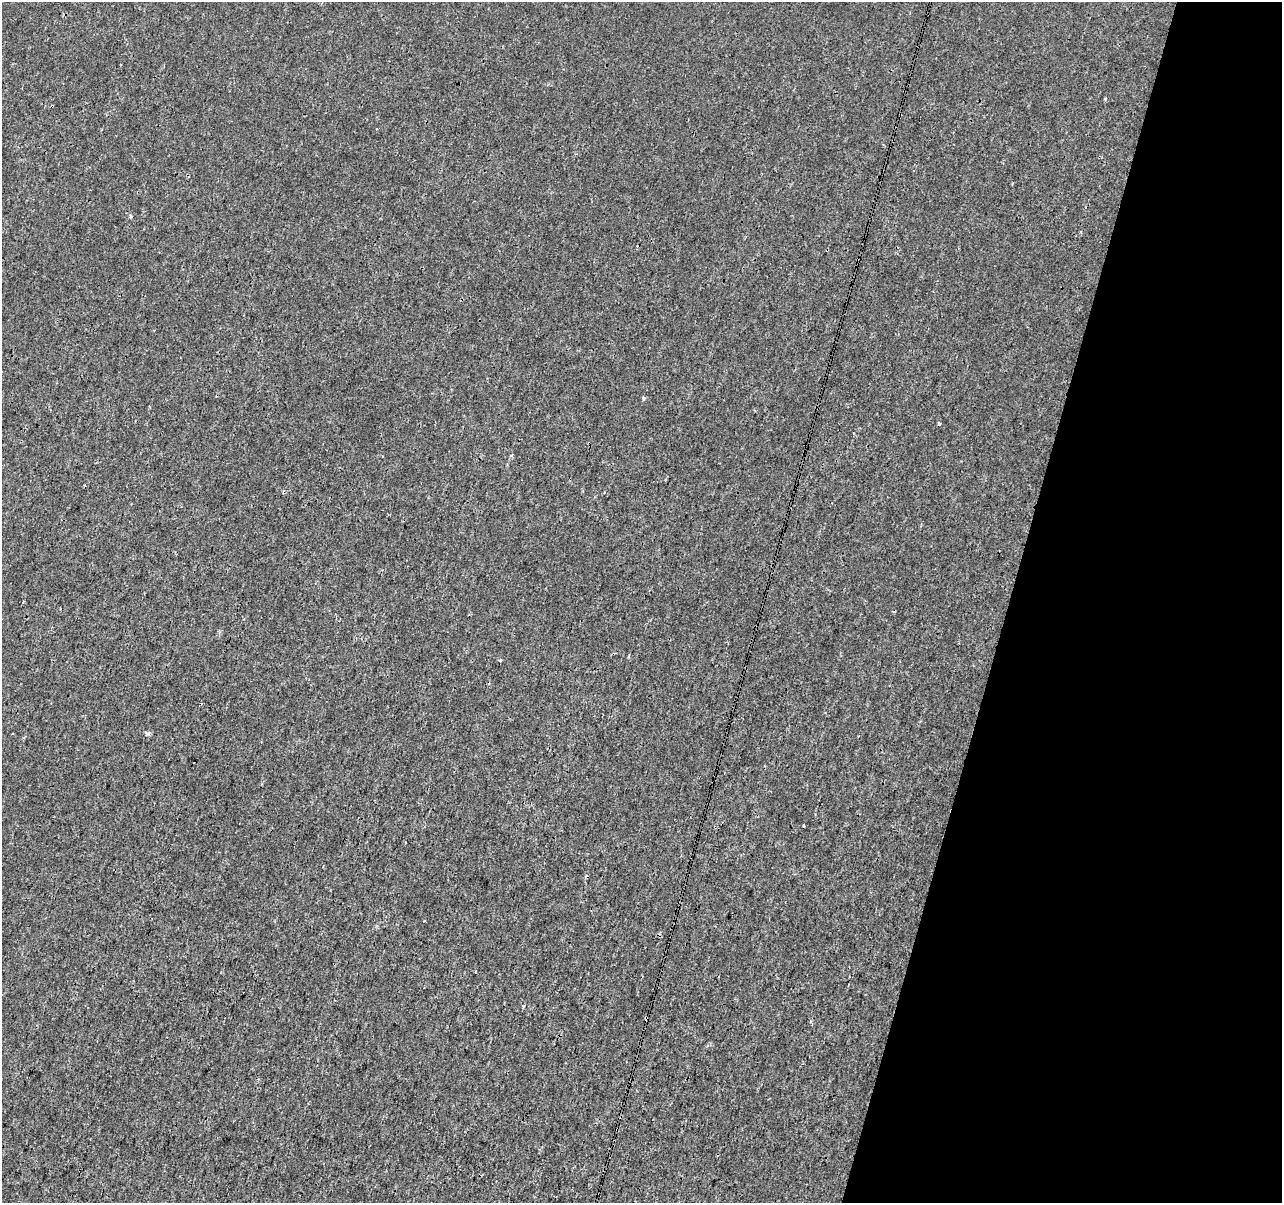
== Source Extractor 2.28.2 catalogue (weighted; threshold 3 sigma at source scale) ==
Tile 8 of 4 x 4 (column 4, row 2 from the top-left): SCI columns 3846-5125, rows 2687-3887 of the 5125 x 5312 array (HDU 1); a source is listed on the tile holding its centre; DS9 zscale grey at full resolution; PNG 1284 x 1205 px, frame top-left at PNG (2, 2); no overlay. Shown black and unused: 21% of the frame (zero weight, under 3 of 4 exposures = <1% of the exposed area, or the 3 px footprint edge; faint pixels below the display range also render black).
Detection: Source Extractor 2.28.2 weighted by HDU 2 'WHT'; one run over the whole footprint, this tile lists its part. Background 5.92e-05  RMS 0.0014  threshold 0.00628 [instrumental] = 3 sigma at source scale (4.5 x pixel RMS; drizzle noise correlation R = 1.50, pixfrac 1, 0.0396/0.0396 arcsec/px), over >= 5 px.
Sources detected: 8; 2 cosmic-ray / hot-pixel residue — not listed; the other 6 listed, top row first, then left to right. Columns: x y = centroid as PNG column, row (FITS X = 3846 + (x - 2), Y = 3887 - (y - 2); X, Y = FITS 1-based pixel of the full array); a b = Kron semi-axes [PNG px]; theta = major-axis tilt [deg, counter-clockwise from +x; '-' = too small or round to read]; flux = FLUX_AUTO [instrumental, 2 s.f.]
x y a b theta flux
130 216 5 5 - 0.24
644 398 4 4 - 0.23
939 424 3 3 - 0.27
23 602 3 2 - 0.13
500 661 4 3 - 0.14
646 1018 4 3 - 0.4
Overlapping masked pixels (flux is a lower limit): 1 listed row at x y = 646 1018